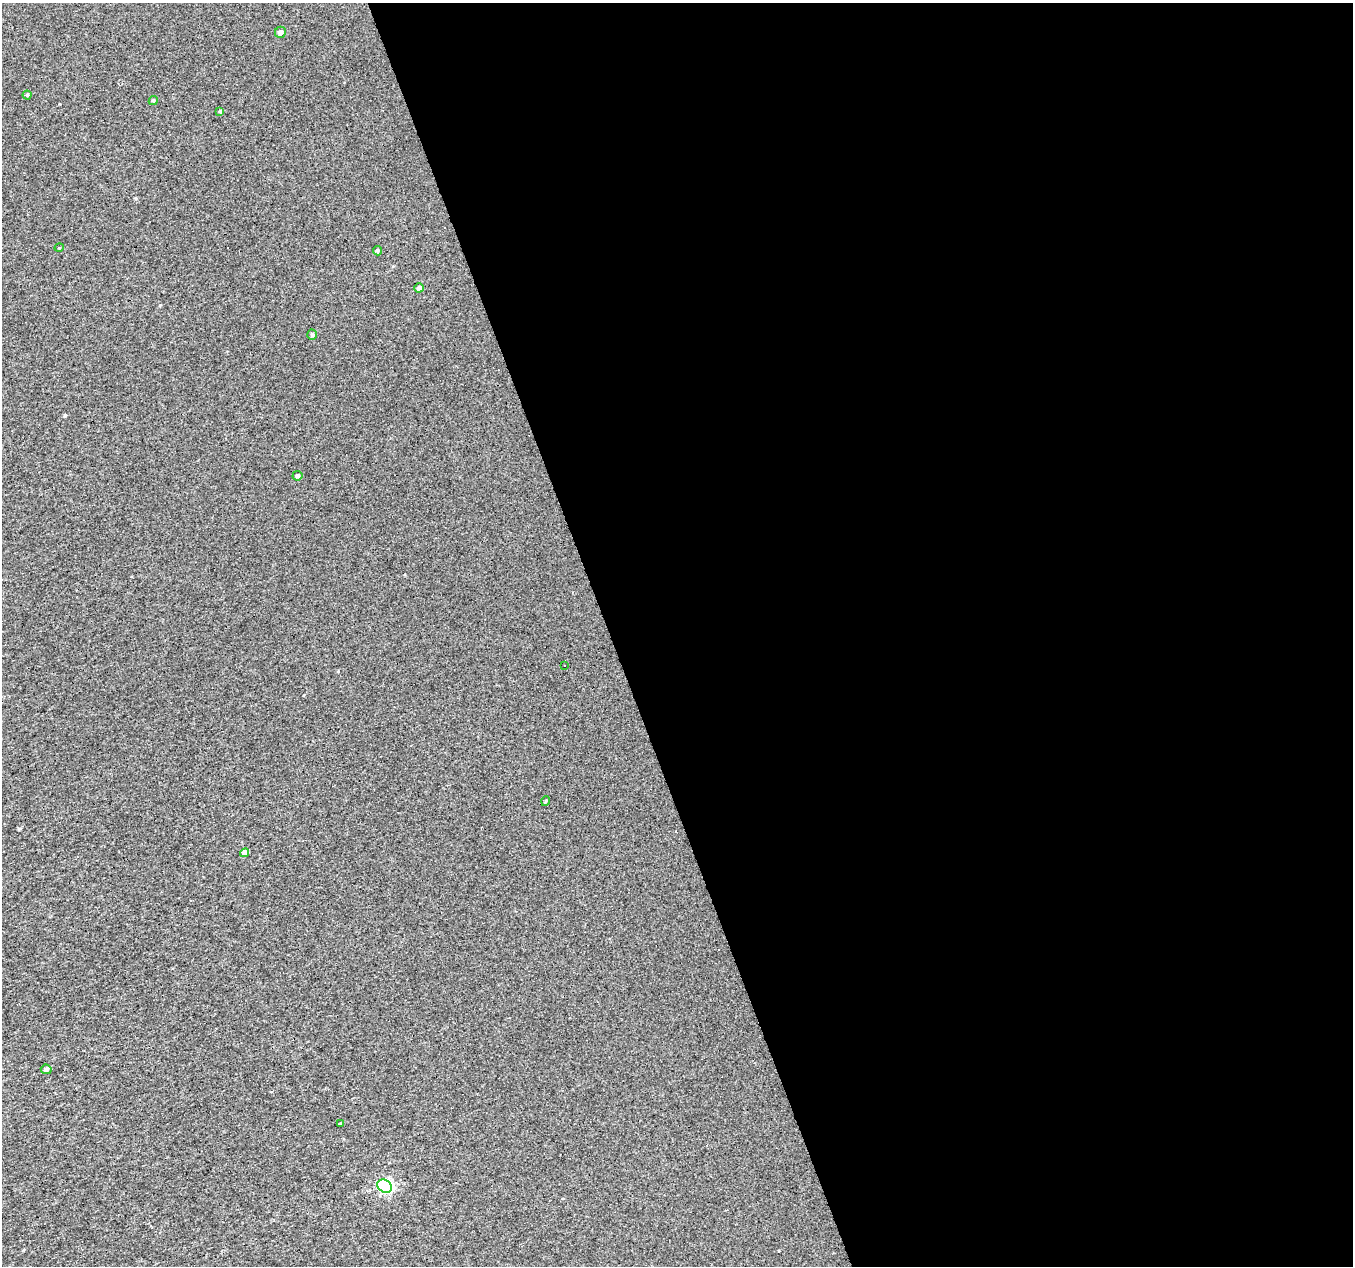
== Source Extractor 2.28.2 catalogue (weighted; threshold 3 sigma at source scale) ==
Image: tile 8 of 4 x 4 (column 4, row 2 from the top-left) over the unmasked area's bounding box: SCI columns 4055-5405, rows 2589-3852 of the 5405 x 5232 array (HDU 1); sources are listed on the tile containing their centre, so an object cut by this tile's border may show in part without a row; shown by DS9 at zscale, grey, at full resolution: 1 PNG px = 1 image px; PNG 1355 x 1268 px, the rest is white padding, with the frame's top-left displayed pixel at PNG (2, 3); every listed detection drawn as its Kron ellipse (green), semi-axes under 4 PNG px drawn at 4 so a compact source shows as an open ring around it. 55% of this frame is shown black and not used: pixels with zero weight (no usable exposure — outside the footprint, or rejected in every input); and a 3 px margin inside the footprint's outer edge (the drizzle kernel's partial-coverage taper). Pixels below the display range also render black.
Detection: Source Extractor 2.28.2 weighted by HDU 2 'WHT'; one run over the whole footprint, this tile lists its part. Background 0.00189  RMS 0.019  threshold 0.0866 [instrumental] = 3 sigma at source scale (4.5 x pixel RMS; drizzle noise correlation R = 1.50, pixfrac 1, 0.0396/0.0396 arcsec/px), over >= 5 px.
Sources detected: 19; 4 cosmic-ray / hot-pixel residue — neither listed nor drawn; the other 15 listed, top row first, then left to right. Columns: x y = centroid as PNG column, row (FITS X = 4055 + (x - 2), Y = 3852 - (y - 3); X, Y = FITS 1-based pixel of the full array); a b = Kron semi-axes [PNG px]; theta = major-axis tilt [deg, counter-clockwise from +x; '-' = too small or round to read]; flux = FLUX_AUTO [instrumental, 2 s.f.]
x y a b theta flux
280 32 6 5 - 6.2
27 95 4 4 - 2.5
153 100 5 4 - 2.5
220 111 4 4 - 2.2
59 248 5 3 - 1.5
377 251 5 4 - 2.7
419 288 5 4 - 6.1
312 335 5 4 - 3.1
297 476 5 5 - 3.8
564 666 3 3 - 15
546 801 5 3 - 1.5
245 853 4 4 - 8.8
46 1069 5 4 - 5.4
341 1123 4 3 - 2.1
385 1186 8 6 -34 310
Unlisted compact peaks at least as high as the median listed source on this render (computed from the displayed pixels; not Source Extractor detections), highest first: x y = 65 415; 19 829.